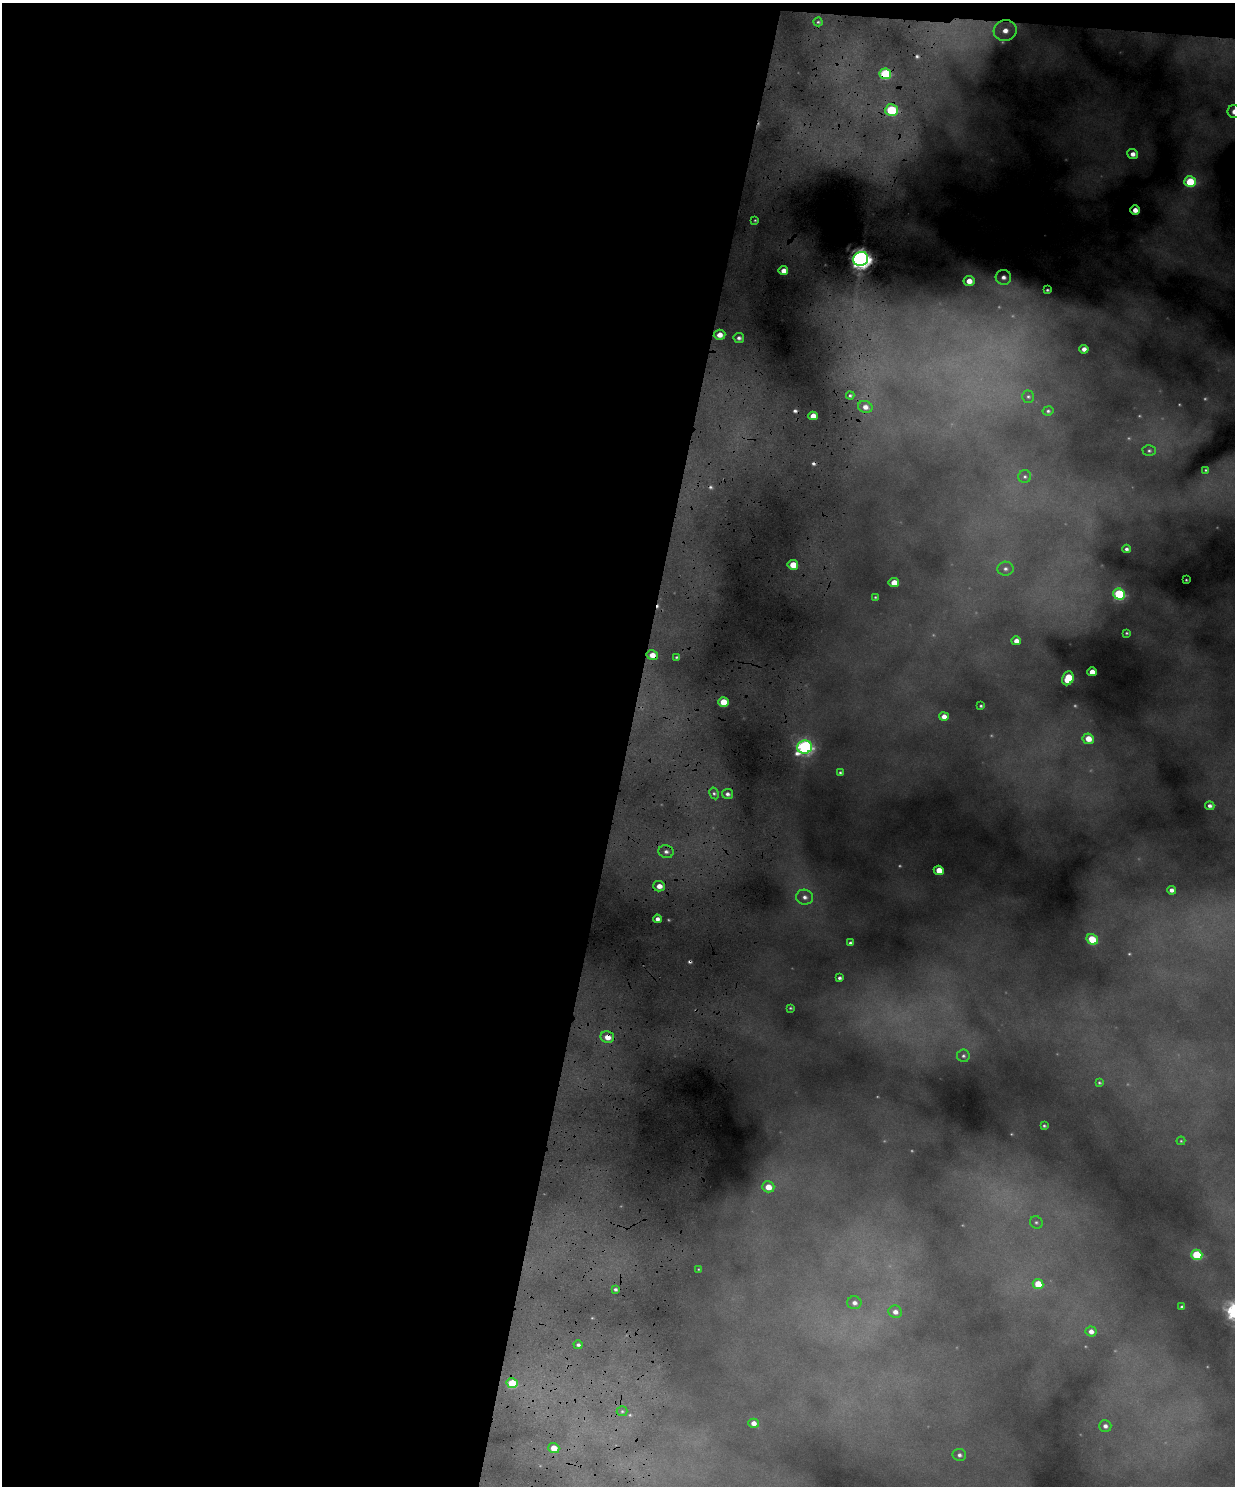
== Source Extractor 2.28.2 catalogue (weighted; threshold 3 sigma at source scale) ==
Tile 1 of 4 x 3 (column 1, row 1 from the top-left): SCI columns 1-1233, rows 3095-4578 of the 4931 x 4820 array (HDU 1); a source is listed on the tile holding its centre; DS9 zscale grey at full resolution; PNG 1237 x 1488 px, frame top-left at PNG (2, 3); each listed source drawn as its Kron ellipse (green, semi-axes under 4 px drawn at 4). Shown black and unused: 52% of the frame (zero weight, under 4 of 8 exposures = <1% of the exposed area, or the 3 px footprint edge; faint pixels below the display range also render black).
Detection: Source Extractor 2.28.2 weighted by HDU 2 'WHT'; one run over the whole footprint, this tile lists its part. Background 0.606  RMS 0.017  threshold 0.0686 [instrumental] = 3 sigma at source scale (4.09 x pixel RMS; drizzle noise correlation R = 1.36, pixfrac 0.8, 0.05/0.05 arcsec/px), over >= 5 px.
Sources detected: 99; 14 too faint to see at this stretch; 6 cosmic-ray / hot-pixel residue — neither listed nor drawn; the other 79 listed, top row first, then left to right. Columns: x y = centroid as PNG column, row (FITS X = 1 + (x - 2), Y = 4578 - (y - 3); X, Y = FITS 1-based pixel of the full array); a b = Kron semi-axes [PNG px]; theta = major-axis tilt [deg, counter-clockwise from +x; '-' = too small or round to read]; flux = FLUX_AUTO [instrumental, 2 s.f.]
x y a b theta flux
818 22 4 4 - 2.4
1005 31 11 10 - 27
885 74 6 5 - 120
891 110 6 6 - 120
1234 112 7 6 - 13
1133 154 5 5 - 11
1190 182 6 5 - 74
1135 210 4 4 - 14
755 220 4 4 - 2.1
861 259 7 7 - 1400
783 271 5 4 - 14
1003 277 8 7 - 9.6
969 281 5 5 - 19
1047 290 4 4 - 2.9
719 335 6 5 - 16
739 338 5 5 - 5.7
1084 349 4 4 - 10
850 395 4 4 - 3.1
1028 397 6 6 - 3.4
865 407 7 6 - 11
1048 411 5 4 - 3.1
813 416 5 4 - 17
1149 451 6 5 - 3.4
1206 470 4 3 - 2
1025 477 6 6 - 3.9
1127 549 4 4 - 4.6
793 565 5 5 - 29
1005 569 8 7 - 6.1
1186 580 3 2 - 1.5
894 583 5 4 - 26
1119 594 6 5 - 160
875 597 3 3 - 1.8
1127 633 4 3 - 2.1
1016 641 4 4 - 13
652 655 6 5 - 18
677 657 3 2 - 2.4
1092 672 5 4 - 19
1068 678 7 5 67 57
723 702 5 4 - 41
981 706 4 3 - 2.4
944 717 5 4 - 13
1088 739 6 5 - 25
805 747 7 6 - 450
840 773 4 3 - 2.9
714 793 6 4 -62 3.6
727 794 6 5 - 5.6
1210 806 5 4 - 5.8
666 852 8 6 -14 7.1
939 870 5 4 - 26
659 886 6 5 - 14
1171 890 4 4 - 7.1
805 897 8 7 - 8
657 919 4 4 - 7.6
1092 939 6 5 - 48
850 943 4 3 - 3.7
840 978 4 3 - 4
790 1008 3 3 - 1.9
607 1037 7 6 - 21
963 1056 6 6 - 4.5
1099 1083 4 4 - 2.2
1044 1126 4 3 - 2.8
1181 1141 4 4 - 1.7
768 1187 6 5 - 24
1036 1222 6 6 - 3.2
1197 1255 6 5 - 94
699 1269 3 2 - 1.2
1038 1284 5 5 - 36
615 1289 3 3 - 3.6
854 1303 7 6 - 7.8
1182 1307 3 3 - 2.7
895 1312 7 6 - 11
1091 1331 5 5 - 9.7
578 1345 4 4 - 4.2
512 1383 5 5 - 68
622 1411 5 5 - 2.9
753 1423 5 4 - 11
1105 1426 6 5 - 6.4
554 1448 5 5 - 23
959 1455 7 6 - 5.9
Overlapping masked pixels (flux is a lower limit): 4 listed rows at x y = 885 74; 861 259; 652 655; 607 1037
Isophote crosses this tile's border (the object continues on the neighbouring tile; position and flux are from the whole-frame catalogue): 1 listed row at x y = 1234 112